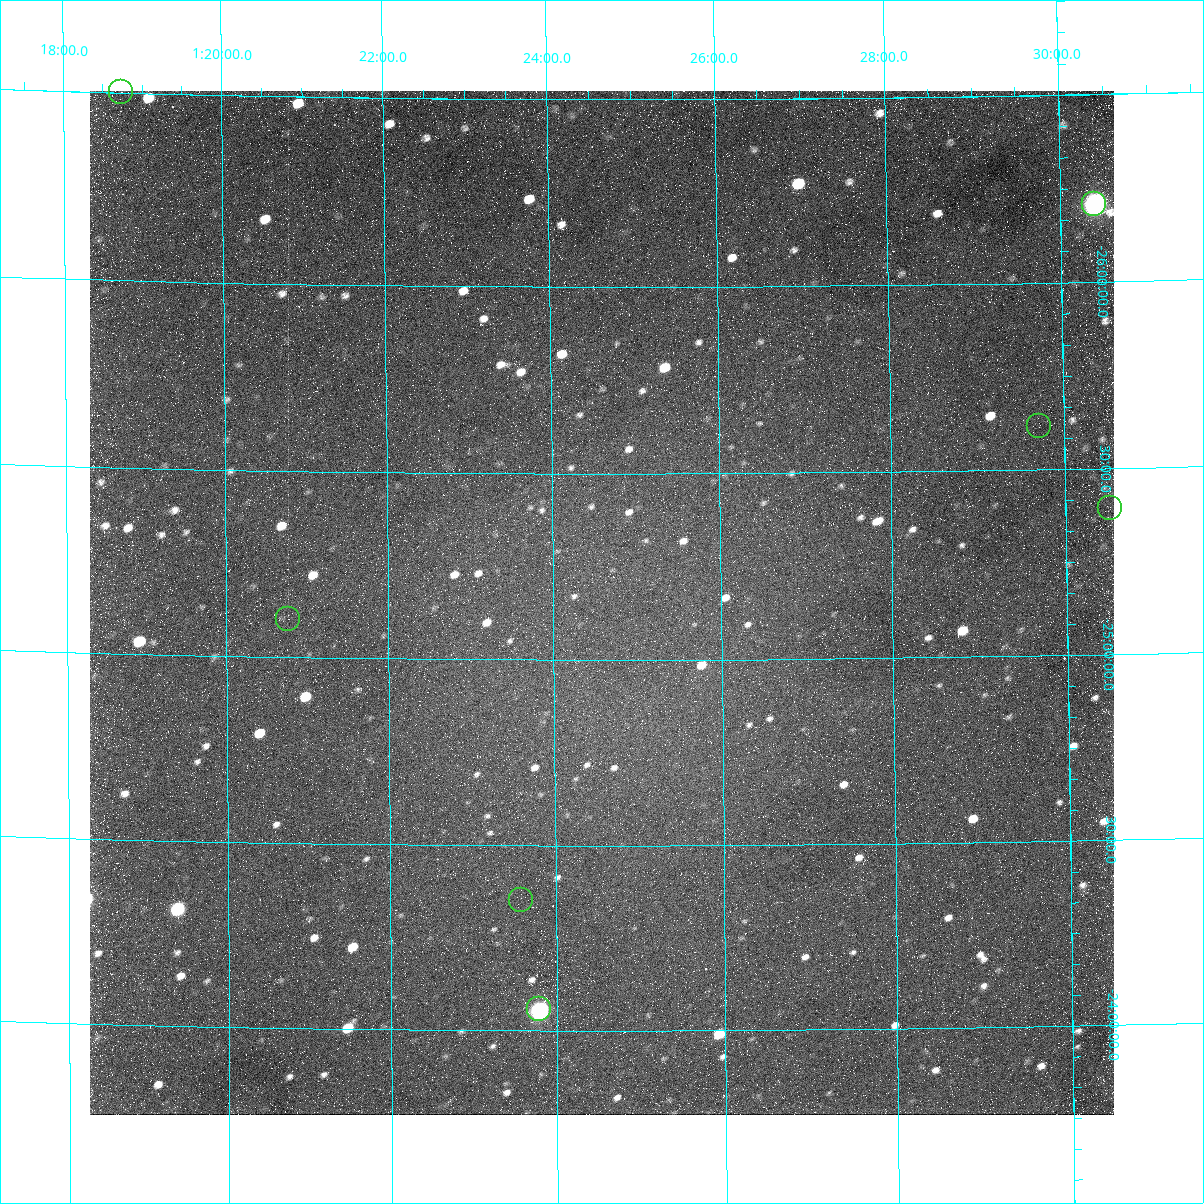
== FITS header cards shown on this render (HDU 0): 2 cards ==
NAXIS1  =                 1024
NAXIS2  =                 1024

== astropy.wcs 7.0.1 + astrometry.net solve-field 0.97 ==
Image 1024 x 1024 px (HDU 0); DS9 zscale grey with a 90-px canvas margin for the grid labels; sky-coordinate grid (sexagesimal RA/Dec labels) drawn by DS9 from the SOLVED WCS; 7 Tycho-2 reference stars matched to detected sources circled (green)
Header WCS: none
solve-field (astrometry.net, Tycho-2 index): SOLVED blind (the file carries no WCS)
Solved WCS: RA---TAN-SIP/DEC--TAN-SIP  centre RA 01:24:35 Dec -25:09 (21.15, -25.15 deg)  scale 9.74 arcsec/px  FOV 166.2' x 165.1'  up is +179 deg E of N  parity normal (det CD < 0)
(file carries no celestial WCS; the grid is the blind solution)
Tycho-2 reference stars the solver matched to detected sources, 7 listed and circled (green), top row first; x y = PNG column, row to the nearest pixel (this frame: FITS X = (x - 90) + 1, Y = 1024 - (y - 91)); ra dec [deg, ICRS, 3 dp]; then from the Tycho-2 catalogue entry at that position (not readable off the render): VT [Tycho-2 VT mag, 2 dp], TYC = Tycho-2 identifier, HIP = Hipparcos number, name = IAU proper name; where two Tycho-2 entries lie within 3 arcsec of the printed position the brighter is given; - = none
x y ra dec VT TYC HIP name
121 92 19.684 -26.502 8.94 6427-2319-1 6136 -
1094 204 22.595 -26.208 6.08 6426-2065-1 7016 -
1039 426 22.428 -25.618 6.50 6426-1899-1 6971 -
1110 508 22.626 -25.394 9.23 6426-2366-1 - -
288 619 20.191 -25.104 7.72 6425-1314-1 6293 -
521 900 20.896 -24.353 6.83 6425-2392-1 6507 -
539 1009 20.947 -24.059 8.80 6426-1785-1 6523 -